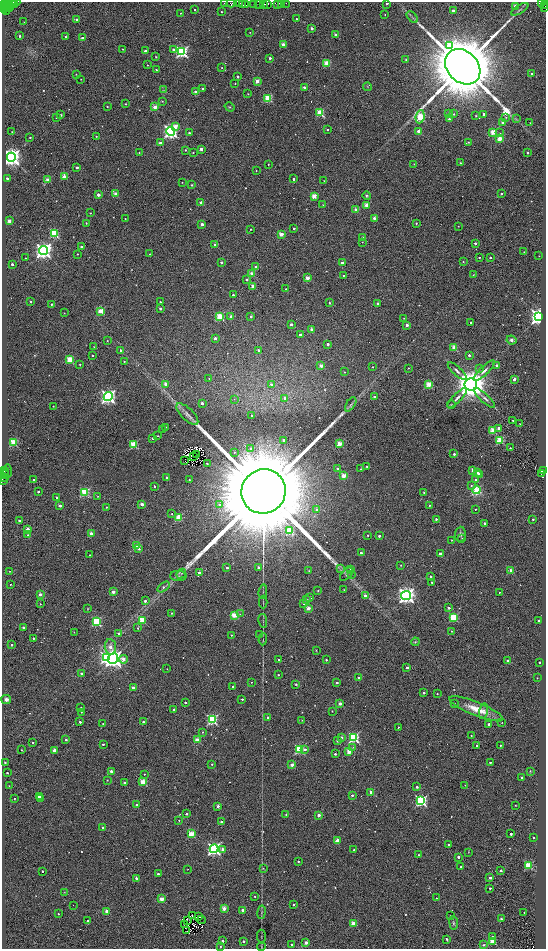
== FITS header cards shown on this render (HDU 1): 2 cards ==
NAXIS1  =                 1088
NAXIS2  =                 1893

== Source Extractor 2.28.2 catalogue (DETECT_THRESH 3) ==
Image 1088 x 1893 px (HDU 1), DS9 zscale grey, zoomed out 1/2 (1 PNG px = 2 x 2 image px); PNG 548 x 951 px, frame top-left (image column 1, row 1893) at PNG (2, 2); each listed source drawn as its Kron ellipse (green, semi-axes under 4 px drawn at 4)
Background 0.748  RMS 0.62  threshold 1.87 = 3 sigma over >= 5 px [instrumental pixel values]
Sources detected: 717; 105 cannot appear on this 1/2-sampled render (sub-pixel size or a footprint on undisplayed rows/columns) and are neither listed nor drawn; of the other 612, the 500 brightest by FLUX_AUTO listed and drawn (112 fainter detections omitted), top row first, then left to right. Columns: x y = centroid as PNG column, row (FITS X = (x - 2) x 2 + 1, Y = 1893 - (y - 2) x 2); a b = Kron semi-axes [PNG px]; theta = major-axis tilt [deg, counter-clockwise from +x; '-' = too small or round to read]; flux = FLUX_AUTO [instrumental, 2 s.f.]
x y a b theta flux
14 2 6 1 -1 6.4e+02
6 3 4 2 - 4.2e+02
11 3 6 2 -43 8.8e+02
224 3 2 1 - 1.3e+02
231 3 4 3 - 2.0e+03
239 3 3 2 - 1.4e+03
264 3 3 2 - 1.4e+03
268 3 2 2 - 3.7e+02
278 3 2 2 - 1.1e+03
286 3 2 1 - 8.3e+01
387 3 2 2 - 3.3e+02
541 3 3 2 - 5.8e+02
545 3 3 1 - 3.1e+02
15 4 2 1 - 2.2e+02
242 4 2 1 - 8.5e+01
246 4 3 2 - 4.1e+02
254 4 2 1 - 2.1e+02
258 4 3 2 - 1.5e+03
281 4 3 2 - 4.3e+02
7 5 2 1 - 3.6e+02
10 5 3 2 - 1.2e+03
544 5 2 1 - 1.8e+02
4 6 5 2 - 1.6e+03
515 6 2 2 - 1.4e+03
7 8 3 2 - 4.9e+02
10 8 2 1 - 5.4e+02
545 8 3 1 - 3.9e+02
520 9 10 3 32 3.0e+02
5 10 2 1 - 1.6e+02
194 10 2 2 - 2.3e+02
453 10 2 2 - 4.3e+02
6 12 4 2 - 5.0e+02
222 12 2 2 - 1.2e+02
180 13 2 2 - 7.3e+01
385 15 2 1 - 6.6e+01
412 17 7 3 -47 2.1e+02
76 19 2 2 - 3.6e+02
297 19 2 2 - 2.7e+02
24 22 2 1 - 7.4e+01
312 28 2 2 - 4.7e+02
250 32 2 1 - 8.4e+01
336 35 2 2 - 1.5e+03
20 36 2 2 - 2.4e+02
65 36 2 2 - 1.8e+02
83 38 2 2 - 1.1e+03
283 45 2 2 - 1.7e+03
450 46 4 3 - 9.9e+03
122 49 2 2 - 9.8e+01
173 49 2 2 - 4.1e+02
145 51 2 2 - 7.3e+02
182 52 4 4 - 2.0e+04
156 57 2 2 - 1.4e+02
270 58 2 2 - 3.6e+02
406 60 4 3 - 1.4e+02
327 63 3 3 - 4.0e+03
147 65 2 2 - 8.5e+01
463 67 19 15 -45 1.3e+06
222 68 2 2 - 8.4e+01
156 70 2 2 - 1.6e+02
532 73 2 2 - 2.6e+02
76 74 2 2 - 8.7e+01
238 77 2 2 - 3.9e+02
81 79 2 1 - 6.5e+01
257 81 2 2 - 1.6e+03
235 84 2 1 - 8.3e+01
304 87 2 2 - 4.2e+02
367 87 4 2 - 7.2e+01
203 89 2 2 - 3.9e+02
163 90 4 2 - 1.0e+02
195 92 2 2 - 6.5e+02
248 94 2 2 - 8.4e+01
268 98 3 3 - 6.3e+03
162 101 2 2 - 1.0e+02
126 104 2 2 - 1.2e+02
107 106 2 1 - 9.0e+01
155 107 2 2 - 2.2e+03
230 107 5 3 - 1.6e+02
320 113 3 3 - 5.8e+03
449 114 2 2 - 5.0e+02
454 114 2 2 - 1.7e+02
484 114 2 2 - 4.5e+02
61 115 2 2 - 2.2e+02
476 116 2 2 - 1.1e+02
420 117 6 4 82 9.1e+03
506 117 3 3 - 1.2e+02
57 118 2 2 - 1.2e+02
449 119 2 2 - 2.6e+02
516 119 4 2 - 9.0e+01
503 122 2 2 - 2.5e+03
530 123 2 2 - 5.9e+01
175 126 3 3 - 1.5e+03
328 129 2 2 - 2.0e+02
171 131 4 4 - 3.9e+04
419 131 2 2 - 1.8e+03
12 132 2 1 - 6.2e+01
493 132 3 3 - 3.9e+03
189 133 2 2 - 2.5e+02
500 133 4 2 - 7.9e+01
96 136 2 2 - 9.3e+01
30 137 2 2 - 1.4e+02
499 139 3 2 - 2.6e+03
468 142 3 2 - 1.4e+02
160 143 2 2 - 5.9e+02
201 149 2 2 - 9.1e+02
185 150 2 2 - 1.5e+02
528 152 2 2 - 3.2e+02
139 153 2 2 - 1.1e+02
193 153 2 2 - 1.1e+02
11 157 4 4 - 8.1e+04
460 163 2 2 - 1.7e+02
268 164 2 2 - 1.1e+02
414 164 3 2 - 6.3e+01
77 167 2 2 - 3.0e+02
256 171 2 2 - 7.8e+01
64 177 2 2 - 2.5e+03
7 178 2 2 - 4.5e+02
294 179 2 2 - 5.1e+02
48 180 3 2 - 2.6e+03
324 181 2 2 - 7.6e+01
182 182 2 2 - 6.7e+01
192 185 2 2 - 1.6e+02
116 194 3 2 - 2.2e+03
501 194 2 2 - 2.9e+02
98 195 2 2 - 1.1e+03
314 196 2 2 - 3.0e+03
367 196 4 4 - 1.7e+02
201 203 2 2 - 1.8e+03
323 205 3 2 - 7.5e+01
366 205 2 2 - 2.3e+03
356 210 2 2 - 2.2e+03
90 213 2 2 - 8.0e+01
125 218 2 1 - 6.4e+01
374 218 2 2 - 8.2e+02
9 221 2 2 - 1.5e+03
86 223 2 2 - 1.4e+02
416 223 2 2 - 1.5e+02
202 224 2 2 - 1.0e+03
458 226 2 2 - 7.4e+01
294 228 2 2 - 2.0e+02
251 229 2 2 - 8.9e+01
54 233 3 3 - 8.8e+03
281 234 2 2 - 2.3e+03
362 237 2 2 - 1.4e+02
362 242 2 2 - 8.9e+01
475 244 2 2 - 6.2e+02
215 245 2 2 - 1.0e+03
82 247 2 2 - 8.0e+02
43 251 4 4 - 6.1e+04
524 252 2 2 - 7.9e+01
77 254 2 2 - 1.1e+02
150 254 2 2 - 6.6e+01
539 256 2 1 - 6.7e+01
479 257 2 2 - 1.8e+02
490 257 2 2 - 2.3e+02
26 258 2 1 - 6.2e+01
221 262 2 2 - 3.8e+02
463 262 2 2 - 1.1e+02
342 263 2 2 - 8.0e+02
12 264 2 2 - 4.0e+02
256 267 2 2 - 3.8e+02
252 274 2 2 - 2.1e+03
473 275 2 2 - 6.3e+01
343 276 2 2 - 1.2e+02
307 278 2 2 - 2.0e+03
247 280 2 2 - 3.0e+02
253 286 2 2 - 1.9e+03
286 289 2 2 - 7.4e+01
233 295 2 2 - 3.0e+02
31 302 2 2 - 2.7e+02
160 302 2 2 - 1.8e+02
330 303 2 2 - 2.5e+02
378 303 2 2 - 3.4e+02
51 304 2 2 - 1.2e+02
160 309 2 2 - 5.3e+02
101 311 3 3 - 3.9e+03
64 313 2 2 - 6.8e+01
231 316 2 2 - 7.3e+02
539 316 4 3 - 7.5e+04
220 317 3 3 - 5.6e+03
251 317 2 2 - 3.0e+02
404 318 2 2 - 6.1e+01
471 322 2 2 - 3.7e+02
291 324 2 2 - 5.7e+02
407 325 2 2 - 1.2e+03
311 329 4 3 - 2.4e+02
300 335 2 2 - 2.8e+02
215 338 2 2 - 7.1e+02
511 340 5 4 - 4.2e+02
107 341 2 2 - 9.5e+01
328 344 2 2 - 4.0e+02
94 347 2 1 - 7.9e+01
454 348 2 2 - 3.2e+03
121 350 2 2 - 2.2e+02
258 350 2 2 - 6.1e+02
93 355 2 2 - 2.0e+02
469 355 2 2 - 5.1e+02
70 359 3 3 - 4.4e+03
124 361 2 2 - 9.0e+01
80 364 2 2 - 1.4e+02
496 365 2 2 - 7.5e+02
321 366 2 2 - 1.7e+03
373 367 2 2 - 8.7e+01
408 368 2 1 - 7.0e+01
479 369 4 3 - 1.6e+02
457 371 12 3 -43 4.1e+02
484 371 14 3 44 5.8e+02
344 372 2 2 - 8.7e+01
209 378 3 2 - 9.0e+01
514 379 3 2 - 6.2e+02
166 384 2 2 - 1.7e+03
271 384 2 2 - 8.5e+02
429 384 3 2 - 3.6e+03
471 384 6 6 - 2.4e+05
108 397 4 4 - 4.2e+04
374 397 2 2 - 2.3e+02
285 398 2 2 - 1.0e+03
457 398 13 3 46 5.3e+02
485 398 14 3 -42 5.1e+02
234 399 3 2 - 6.0e+01
202 403 2 2 - 5.2e+02
351 404 8 3 57 2.8e+02
451 405 4 3 - 1.1e+02
53 406 2 2 - 6.4e+01
187 414 14 6 -43 6.9e+02
252 415 2 2 - 2.4e+02
513 420 2 2 - 1.3e+02
520 424 2 1 - 7.0e+01
166 427 3 2 - 1.0e+02
499 428 2 2 - 6.0e+02
163 430 2 2 - 5.0e+02
493 430 3 3 - 4.2e+03
158 436 2 2 - 9.7e+01
153 438 2 2 - 2.6e+02
284 440 2 2 - 7.4e+02
500 441 3 3 - 6.7e+03
14 443 3 3 - 6.1e+03
339 444 2 2 - 3.2e+03
134 445 3 3 - 5.2e+03
251 448 3 3 - 4.6e+02
510 448 2 2 - 1.2e+02
234 452 3 3 - 1.2e+02
197 454 3 2 - 7.6e+01
454 454 2 2 - 3.3e+02
194 456 2 1 - 1.6e+02
184 461 2 1 - 9.8e+01
207 463 2 2 - 1.7e+02
367 467 2 2 - 2.2e+02
338 469 2 2 - 1.2e+03
360 469 2 2 - 1.6e+02
473 470 2 2 - 1.1e+03
543 470 2 1 - 1.3e+02
5 471 3 2 - 1.6e+03
7 471 7 2 89 2.2e+03
477 472 3 2 - 1.7e+02
3 473 4 2 - 7.1e+02
541 473 3 2 - 3.5e+02
479 474 2 2 - 1.2e+03
4 475 3 2 - 6.4e+02
344 476 3 2 - 2.9e+03
4 478 3 1 - 4.3e+02
167 478 2 2 - 5.1e+02
2 480 2 1 - 8.5e+02
34 480 2 2 - 2.0e+02
189 480 2 2 - 1.0e+02
476 480 2 2 - 6.0e+02
155 486 2 2 - 1.4e+02
471 486 3 3 - 1.6e+02
477 490 4 4 - 4.9e+03
264 491 22 21 - 4.1e+06
38 492 2 2 - 3.1e+02
85 492 3 3 - 8.2e+03
424 493 3 2 - 1.5e+02
98 496 2 1 - 6.6e+01
56 497 2 2 - 2.2e+02
142 504 2 2 - 9.6e+02
219 505 4 3 - 3.3e+02
430 505 2 2 - 9.1e+01
60 506 2 2 - 6.7e+02
107 507 2 2 - 1.3e+02
476 509 2 2 - 1.2e+02
317 510 2 2 - 6.4e+02
172 514 3 2 - 1.5e+02
179 517 4 3 - 3.6e+03
436 519 2 2 - 2.9e+02
533 519 2 2 - 1.6e+02
19 521 2 2 - 3.2e+02
485 523 2 2 - 6.1e+02
28 529 2 2 - 1.5e+03
289 531 4 3 - 5.3e+03
91 533 2 2 - 1.1e+03
460 534 7 5 85 3.3e+02
28 535 2 2 - 1.8e+02
368 535 2 2 - 1.4e+02
379 536 2 2 - 3.3e+02
462 538 4 3 - 1.0e+02
452 540 2 1 - 8.2e+01
136 546 3 2 - 3.4e+03
139 549 3 2 - 2.4e+02
361 553 2 2 - 4.6e+02
440 553 2 2 - 6.2e+02
90 555 2 2 - 8.9e+01
401 565 2 1 - 8.0e+01
227 568 2 2 - 5.0e+02
258 568 2 2 - 9.2e+02
340 569 4 2 - 1.2e+02
351 570 2 2 - 1.3e+03
511 570 2 2 - 2.1e+03
10 571 2 2 - 6.2e+01
309 571 2 2 - 1.2e+02
199 573 3 2 - 1.0e+03
181 574 5 3 - 1.9e+02
346 574 8 4 47 2.9e+02
351 575 3 3 - 1.0e+02
178 576 8 5 -3 3.0e+02
431 576 2 2 - 2.2e+02
432 582 2 2 - 2.6e+02
10 585 2 1 - 7.3e+01
164 587 7 3 35 3.2e+02
344 590 2 2 - 7.0e+01
318 591 2 2 - 9.7e+01
113 592 2 2 - 1.3e+03
263 592 7 2 83 1.2e+02
499 592 2 2 - 1.3e+02
40 594 2 2 - 8.9e+02
406 595 5 4 - 6.6e+04
365 596 3 3 - 4.5e+02
310 598 2 2 - 6.0e+02
306 600 3 3 - 1.0e+02
145 601 2 2 - 4.8e+02
263 602 6 1 90 1.1e+02
304 603 2 2 - 4.3e+02
40 604 2 2 - 7.1e+01
308 608 2 2 - 1.9e+03
449 608 2 2 - 7.3e+02
87 609 3 2 - 7.4e+01
171 613 3 3 - 1.0e+02
240 614 3 2 - 7.0e+01
234 615 3 3 - 4.4e+03
454 618 3 3 - 7.8e+03
142 620 3 3 - 4.1e+03
538 620 2 2 - 1.6e+02
263 621 7 1 -79 8.3e+01
96 622 3 3 - 1.0e+04
23 627 2 2 - 3.5e+02
138 628 2 2 - 1.8e+02
452 631 2 2 - 1.1e+02
74 632 3 2 - 6.6e+01
119 634 3 2 - 2.6e+02
260 634 2 2 - 2.5e+02
231 635 2 2 - 1.3e+02
33 638 2 2 - 2.1e+02
263 639 6 2 87 9.0e+01
415 642 4 3 - 1.5e+02
12 645 2 2 - 2.5e+02
110 647 8 5 -82 1.4e+03
316 650 2 2 - 6.0e+01
107 658 4 4 - 2.5e+04
113 659 5 5 - 6.6e+04
123 659 4 3 - 1.3e+03
279 660 2 2 - 2.9e+02
326 660 2 2 - 1.8e+02
508 661 2 2 - 5.5e+02
540 662 2 2 - 2.3e+02
407 667 2 2 - 4.5e+02
167 669 2 2 - 6.3e+01
82 673 2 2 - 3.2e+02
278 675 2 2 - 1.4e+02
359 678 2 2 - 2.3e+02
537 678 2 1 - 6.4e+01
251 682 2 2 - 8.9e+01
337 683 2 2 - 3.5e+02
296 684 3 3 - 2.0e+02
233 687 2 2 - 4.1e+02
133 688 2 2 - 1.1e+03
424 693 2 2 - 3.2e+02
437 694 2 2 - 1.3e+02
6 699 5 4 - 5.8e+02
242 699 2 2 - 1.6e+02
185 702 2 2 - 2.4e+02
340 704 2 2 - 1.4e+03
455 704 3 2 - 1.6e+02
81 707 2 2 - 7.9e+01
174 709 2 2 - 1.4e+02
476 709 29 6 -22 2.7e+03
332 711 2 2 - 1.4e+02
483 711 8 4 75 3.9e+02
81 712 2 2 - 1.2e+02
268 717 2 2 - 3.6e+02
212 720 4 4 - 1.5e+04
302 720 2 2 - 9.3e+01
80 722 2 2 - 4.1e+02
143 722 2 2 - 3.0e+02
502 722 2 1 - 7.2e+01
103 724 2 2 - 7.2e+01
489 724 2 2 - 3.3e+02
398 727 2 2 - 1.0e+02
203 732 3 3 - 9.9e+01
471 735 2 1 - 9.8e+01
341 738 2 2 - 9.0e+02
354 738 4 4 - 1.4e+04
66 740 2 2 - 2.1e+02
197 740 3 2 - 3.2e+03
337 741 2 2 - 4.4e+02
33 743 2 2 - 1.6e+02
103 744 2 2 - 2.1e+02
477 745 2 2 - 2.0e+02
500 745 2 2 - 1.8e+02
353 747 4 3 - 1.2e+02
299 749 3 3 - 1.2e+04
305 749 3 2 - 3.6e+02
21 750 2 2 - 8.8e+01
54 750 2 2 - 1.5e+03
349 751 3 2 - 3.1e+03
335 754 2 2 - 2.5e+02
5 762 2 2 - 1.3e+02
490 763 2 2 - 2.0e+02
212 764 2 2 - 1.4e+02
292 765 2 2 - 1.3e+03
111 771 2 2 - 5.3e+02
530 771 3 2 - 8.3e+01
7 773 2 2 - 2.1e+02
144 774 2 2 - 8.2e+01
522 778 2 2 - 2.1e+02
107 780 2 2 - 7.9e+01
143 782 3 3 - 4.0e+03
125 783 2 2 - 7.9e+02
465 785 2 2 - 9.9e+01
9 786 2 2 - 6.8e+01
417 787 2 2 - 2.7e+02
371 792 2 2 - 2.1e+03
352 795 2 2 - 3.2e+02
39 796 2 2 - 6.6e+02
14 798 2 2 - 1.7e+02
40 799 2 2 - 2.1e+02
421 801 4 4 - 1.8e+04
137 805 2 2 - 6.8e+02
515 805 2 2 - 8.4e+01
218 806 2 2 - 7.0e+02
186 814 2 2 - 2.2e+02
286 814 2 2 - 2.3e+02
319 815 2 2 - 9.7e+02
179 820 2 2 - 1.0e+02
221 822 2 2 - 6.7e+02
102 827 2 2 - 2.0e+02
191 834 3 3 - 4.4e+03
511 834 2 2 - 3.4e+02
534 837 2 2 - 2.4e+02
337 840 4 2 - 1.2e+03
449 845 2 2 - 2.0e+02
214 849 4 4 - 3.0e+04
222 849 3 2 - 4.0e+02
354 850 2 2 - 2.4e+02
468 852 3 2 - 6.7e+01
419 855 2 2 - 2.4e+02
458 857 2 2 - 4.5e+02
298 861 2 2 - 2.1e+02
529 865 3 3 - 5.6e+03
461 867 2 2 - 1.9e+02
263 868 3 3 - 1.1e+02
188 869 2 1 - 6.0e+01
42 871 2 2 - 6.3e+01
501 871 2 2 - 3.1e+02
158 874 2 2 - 3.0e+02
136 878 2 2 - 5.9e+02
490 878 2 2 - 7.3e+02
490 888 2 2 - 2.6e+02
64 892 3 2 - 5.9e+01
255 896 2 2 - 1.2e+02
436 898 2 2 - 9.7e+01
162 899 3 2 - 2.1e+03
73 905 2 1 - 1.0e+02
294 905 2 2 - 2.0e+02
224 908 2 2 - 2.3e+03
243 910 2 2 - 1.1e+03
107 911 2 2 - 1.8e+03
262 912 6 2 82 1.2e+02
524 913 2 1 - 7.6e+01
58 914 2 2 - 1.0e+02
192 915 2 1 - 7.0e+01
450 916 2 2 - 1.3e+02
199 917 3 2 - 6.8e+01
501 919 2 2 - 2.3e+02
187 920 3 1 - 8.1e+01
201 920 4 2 - 8.0e+01
88 921 2 2 - 3.5e+02
353 923 2 2 - 1.8e+03
454 923 7 4 -83 2.2e+02
184 924 3 2 - 7.0e+01
187 931 2 1 - 6.1e+01
261 937 7 1 -86 1.1e+02
492 937 3 2 - 2.2e+02
447 939 2 2 - 2.5e+02
223 941 2 2 - 3.2e+02
243 941 2 2 - 3.8e+02
492 941 2 2 - 2.4e+03
306 943 2 2 - 9.7e+02
292 945 2 2 - 2.8e+02
483 945 2 2 - 1.8e+02
220 946 2 2 - 8.9e+01
261 947 4 2 - 8.3e+01
At the frame edge (FLAGS 8, measured only in part): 14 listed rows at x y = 14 2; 6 3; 11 3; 224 3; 231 3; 239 3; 264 3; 268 3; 541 3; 545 3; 258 4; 545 8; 3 473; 2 480
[112 fainter detections neither listed nor drawn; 105 sub-pixel or undisplayed-footprint detections neither listed nor drawn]